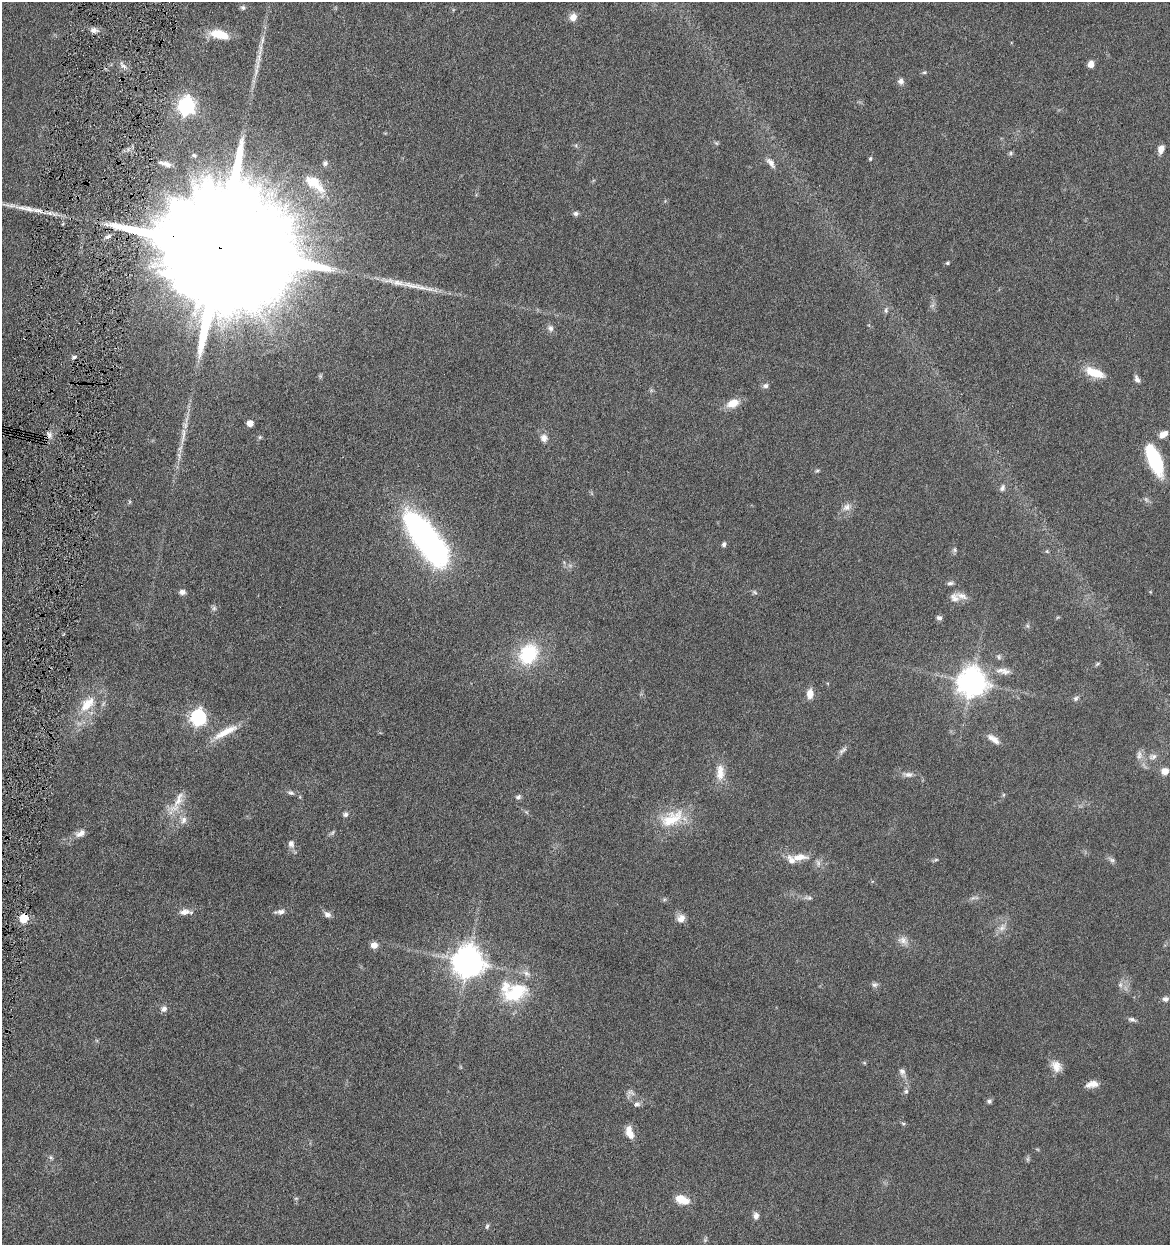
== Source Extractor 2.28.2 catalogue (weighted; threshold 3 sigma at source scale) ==
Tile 7 of 4 x 4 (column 3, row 2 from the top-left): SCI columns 2580-3747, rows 2492-3734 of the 5040 x 4982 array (HDU 1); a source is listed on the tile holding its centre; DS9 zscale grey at full resolution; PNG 1172 x 1247 px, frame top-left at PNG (2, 2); no overlay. Shown black and unused: <1% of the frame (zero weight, under 4 of 8 exposures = <1% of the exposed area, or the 3 px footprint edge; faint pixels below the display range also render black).
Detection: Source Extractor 2.28.2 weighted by HDU 2 'WHT'; one run over the whole footprint, this tile lists its part. Background 0.042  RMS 0.0046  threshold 0.0189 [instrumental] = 3 sigma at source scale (4.09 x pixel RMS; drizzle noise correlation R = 1.36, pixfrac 0.8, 0.05/0.05 arcsec/px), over >= 5 px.
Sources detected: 128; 3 too faint to see at this stretch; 1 inside a brighter object's white glare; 1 long thin detection or spike segment (spike, bleed or trail) — not listed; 7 inside a brighter listed object's ellipse — not listed separately; the other 116 listed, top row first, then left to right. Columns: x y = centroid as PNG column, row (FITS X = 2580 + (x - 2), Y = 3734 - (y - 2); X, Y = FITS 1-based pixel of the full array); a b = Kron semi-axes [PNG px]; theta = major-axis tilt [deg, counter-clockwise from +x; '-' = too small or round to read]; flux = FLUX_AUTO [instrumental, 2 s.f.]
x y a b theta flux
243 8 6 5 - 1.1
573 17 9 8 - 3.4
94 30 8 8 - 2.1
219 34 22 9 -14 11
262 40 17 5 78 2.6
258 58 17 7 72 3.6
1091 64 7 6 - 3
123 66 8 4 -36 1.3
924 72 6 5 - 0.71
901 81 7 7 - 1.9
186 106 7 7 - 150
716 143 7 4 -44 0.62
576 145 6 4 74 0.52
1161 149 10 6 73 3.3
1011 153 6 5 - 0.74
194 155 7 5 -14 0.87
870 159 5 4 - 0.74
325 163 7 6 - 1.4
771 163 16 7 -53 2.5
165 164 17 6 -18 2.5
313 182 24 18 -12 9.7
26 208 35 7 -11 7.2
576 214 7 6 - 1.1
218 247 68 24 -14 46000
947 263 5 4 - 0.64
886 310 8 5 73 1.1
550 328 9 7 -48 1.7
74 357 5 5 - 0.85
1094 373 24 10 -20 9.5
1137 379 11 6 -63 1.6
765 386 8 6 26 1.3
733 403 15 10 24 6.1
250 423 5 5 - 4.8
1163 434 11 7 34 3.4
49 435 10 8 -71 2.2
183 436 32 6 83 5.7
260 437 5 5 - 0.64
544 438 10 9 - 2.8
1154 460 33 13 -68 26
817 470 6 4 8 0.67
1002 488 11 8 67 1.6
130 502 6 4 89 0.56
847 507 13 10 43 3.1
724 544 5 5 - 1.4
954 550 7 6 - 0.94
1047 551 5 5 - 0.58
439 553 8 8 - 150
950 583 8 5 6 1.1
182 592 7 6 - 2
754 592 8 4 -32 0.81
962 596 18 9 -16 3.2
214 608 7 6 - 1.1
939 618 7 6 - 1.4
1028 626 6 4 -70 0.64
528 654 22 17 53 28
999 657 7 5 -39 0.97
1097 664 8 4 36 0.69
1003 671 23 9 -7 4.5
972 682 9 9 - 660
810 694 11 7 89 4.1
1076 698 8 6 38 1.2
86 706 18 16 50 8.7
198 717 7 6 - 120
225 732 38 9 28 8.1
993 739 18 8 -36 3.3
843 750 15 6 40 1.6
1139 755 13 6 89 2.1
1153 757 12 8 12 2.6
1165 771 7 6 - 3.7
720 772 24 11 90 6.3
908 774 16 7 -4 2.6
291 793 10 5 -24 1.3
1003 795 6 4 71 0.53
518 797 8 6 25 1.2
177 802 40 11 59 8.1
345 814 7 6 - 1.2
672 819 40 20 17 17
183 820 11 8 76 2.6
80 833 13 8 21 2.9
332 833 8 4 59 0.81
291 844 11 9 -83 2.3
799 857 21 9 6 5.9
936 860 6 4 2 0.64
1112 860 9 6 -31 1.3
818 863 9 7 -90 1.6
808 898 14 5 -6 1.5
185 912 17 8 3 3.1
281 912 10 7 13 2.1
327 914 9 7 -33 1.8
24 918 6 5 - 18
681 918 11 10 - 3.2
903 940 15 11 -31 3.4
374 945 8 7 - 2.9
468 962 9 9 - 830
874 985 9 7 -8 1.3
1120 985 8 6 90 1.6
515 993 35 22 25 24
1165 999 8 7 - 1.6
164 1009 8 8 - 2
1132 1020 10 6 -14 1.3
864 1063 5 4 - 0.52
1056 1066 16 12 -53 4.4
902 1072 10 8 -75 1.8
1092 1084 15 8 8 3.5
906 1091 7 6 - 1.1
631 1092 12 7 -27 1.8
989 1101 6 6 - 1.1
637 1104 9 6 6 1.4
903 1124 5 5 - 0.64
629 1133 15 7 -73 5.4
51 1157 8 5 -62 0.87
1028 1159 7 4 -90 0.76
296 1198 6 4 0 0.51
681 1199 13 11 -13 5.6
756 1216 8 6 85 2.1
487 1226 7 4 78 0.74
Overlapping masked pixels (flux is a lower limit): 4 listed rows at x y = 26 208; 218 247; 49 435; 24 918